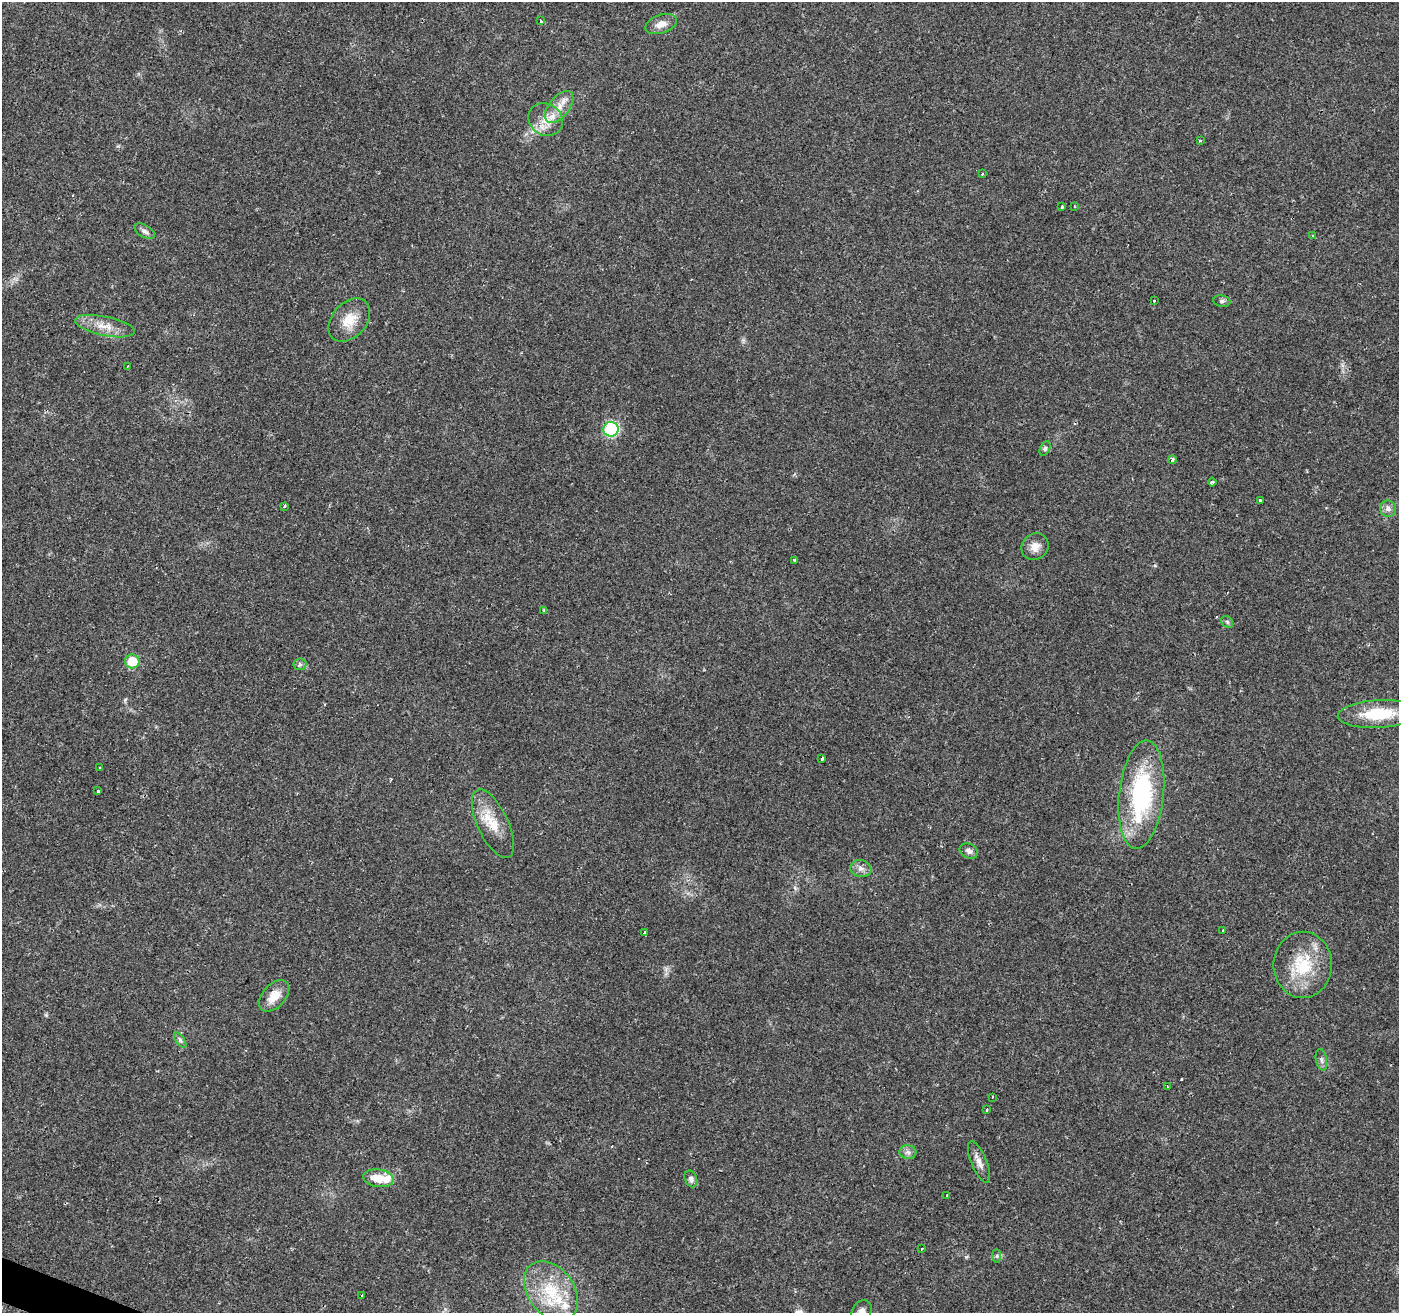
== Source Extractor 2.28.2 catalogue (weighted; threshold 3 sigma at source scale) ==
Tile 7 of 4 x 4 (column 3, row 2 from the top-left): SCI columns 2794-4190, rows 2825-4135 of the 5588 x 5714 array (HDU 1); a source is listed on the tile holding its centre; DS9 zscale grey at full resolution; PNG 1401 x 1315 px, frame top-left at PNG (2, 2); each listed source drawn as its Kron ellipse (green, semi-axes under 4 px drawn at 4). Shown black and unused: <1% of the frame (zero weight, under 2 of 3 exposures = <1% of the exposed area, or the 3 px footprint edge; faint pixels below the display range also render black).
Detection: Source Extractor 2.28.2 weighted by HDU 2 'WHT'; one run over the whole footprint, this tile lists its part. Background 0.0359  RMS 0.0044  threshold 0.0198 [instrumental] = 3 sigma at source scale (4.5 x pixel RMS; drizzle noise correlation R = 1.50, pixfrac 1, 0.0396/0.0396 arcsec/px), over >= 5 px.
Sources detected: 63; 6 cosmic-ray / hot-pixel residue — neither listed nor drawn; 2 inside a brighter listed object's ellipse — not listed separately; the other 55 listed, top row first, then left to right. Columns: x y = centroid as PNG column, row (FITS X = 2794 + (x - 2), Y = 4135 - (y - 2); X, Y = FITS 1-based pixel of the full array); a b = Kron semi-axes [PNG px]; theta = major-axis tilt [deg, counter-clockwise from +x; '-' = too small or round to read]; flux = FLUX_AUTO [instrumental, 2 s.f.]
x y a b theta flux
541 21 3 3 - 3
661 24 16 9 19 3.6
559 107 19 10 51 5.7
546 120 18 15 -32 7.1
1200 141 3 2 - 0.38
982 174 3 3 - 0.57
1074 206 3 2 - 0.39
1062 207 3 3 - 1.2
145 231 11 6 -29 1.6
1313 236 3 3 - 2.1
1154 300 3 3 - 1.2
1222 301 8 5 -9 1.1
349 320 24 17 48 8.8
105 326 30 9 -11 6.8
128 366 3 2 - 0.28
611 429 7 7 - 45
1045 448 7 5 64 0.91
1172 460 4 3 - 3
1212 482 4 4 - 1.6
1260 500 4 3 - 1.6
284 506 4 3 - 5.1
1388 509 8 8 - 1.8
1035 547 14 12 45 4.1
795 560 3 3 - 14
544 610 4 3 - 0.47
1227 622 6 5 - 0.71
132 661 7 7 - 13
300 664 6 6 - 1
1379 714 41 14 3 19
822 758 3 3 - 22
100 767 3 3 - 1.4
98 791 3 3 - 2.5
1141 795 54 22 84 55
493 824 37 15 -65 11
969 851 10 7 -25 1.7
861 869 11 8 -10 2.3
1223 930 3 3 - 1.2
644 933 3 3 - 1.5
1303 965 33 29 90 22
274 996 18 11 48 6.5
180 1040 9 4 -55 1
1321 1060 11 5 -80 1.5
1167 1086 3 2 - 0.28
992 1097 3 2 - 0.88
986 1109 3 3 - 2.3
908 1152 8 7 - 1.6
979 1162 22 7 -67 3.4
378 1178 15 9 -8 7.8
691 1179 8 6 -69 1.6
946 1195 3 3 - 1.4
921 1249 3 2 - 0.45
997 1256 7 4 -90 0.7
551 1291 33 23 -54 23
362 1296 3 3 - 1.9
862 1312 12 9 61 3
Isophote crosses this tile's border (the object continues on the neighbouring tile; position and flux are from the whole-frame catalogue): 1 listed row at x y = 862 1312